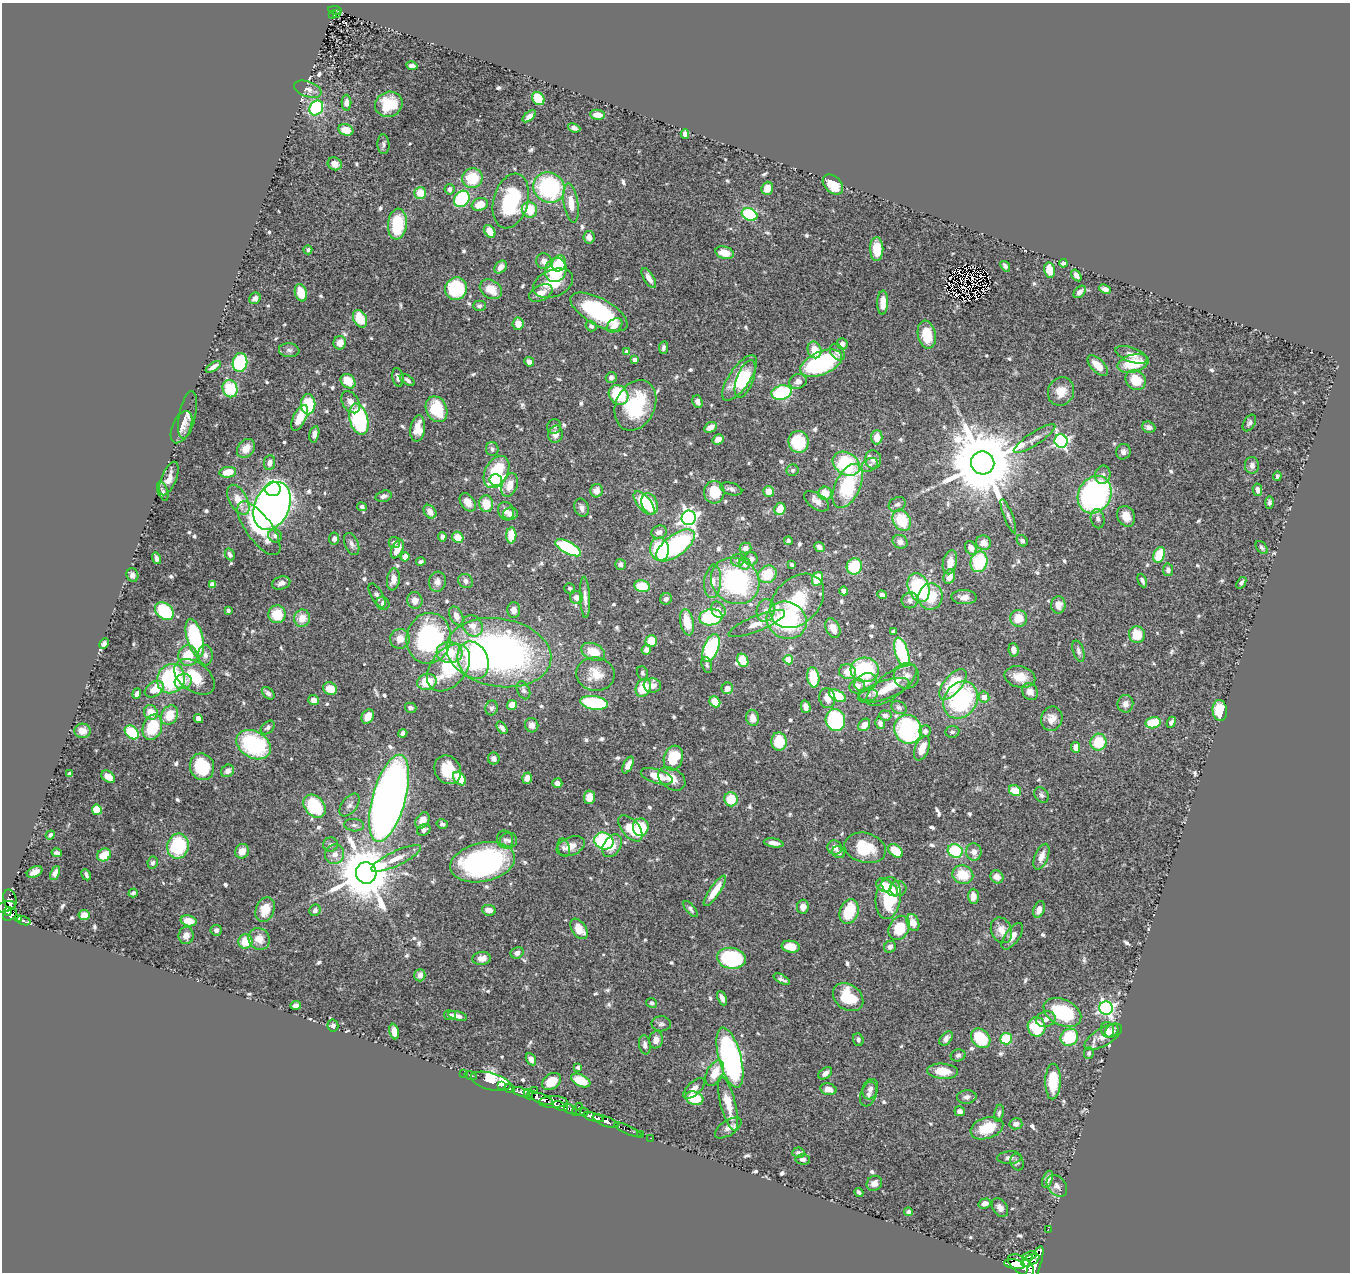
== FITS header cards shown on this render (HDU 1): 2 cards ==
NAXIS1  =                 1348
NAXIS2  =                 1270

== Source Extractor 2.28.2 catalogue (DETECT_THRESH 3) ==
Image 1348 x 1270 px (HDU 1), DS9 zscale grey, 1 PNG px = 1 image px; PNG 1352 x 1274 px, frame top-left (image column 1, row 1270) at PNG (2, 3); each listed source drawn as its Kron ellipse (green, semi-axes under 4 px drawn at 4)
Background 1.54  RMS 0.032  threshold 0.0968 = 3 sigma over >= 5 px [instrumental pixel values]
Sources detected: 711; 3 with non-positive FLUX_AUTO (blend fragments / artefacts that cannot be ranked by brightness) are neither listed nor drawn; of the other 708, the 500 brightest by FLUX_AUTO listed and drawn (208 fainter detections omitted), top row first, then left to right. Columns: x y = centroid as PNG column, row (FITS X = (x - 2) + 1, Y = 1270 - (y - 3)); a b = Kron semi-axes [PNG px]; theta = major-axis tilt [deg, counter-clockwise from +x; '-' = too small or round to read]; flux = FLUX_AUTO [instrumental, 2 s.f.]
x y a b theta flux
335 10 7 3 -8 130
336 13 4 3 - 24
332 15 3 2 - 23
412 66 6 4 -11 9.4
308 89 14 7 -19 13
538 99 7 5 -53 90
346 103 8 5 -88 11
389 104 14 12 22 67
316 108 8 6 56 210
598 115 7 5 -5 25
529 116 8 4 39 10
574 128 6 4 -21 9.1
346 130 8 5 -20 30
685 134 5 4 - 13
383 144 10 6 -86 6.4
335 164 7 6 - 22
472 178 10 10 - 75
833 185 12 8 -43 44
549 187 16 15 - 250
767 188 6 5 - 24
450 189 5 5 - 7.7
420 193 6 6 - 37
462 199 9 7 54 210
511 201 28 17 75 190
571 203 20 7 -82 33
480 204 8 6 19 35
529 210 8 7 - 55
749 214 8 6 -24 140
397 224 15 9 84 110
490 231 7 5 -55 27
589 237 6 5 - 15
877 249 12 6 -89 42
308 250 4 4 - 6
725 253 9 6 -17 38
544 261 8 7 - 14
559 263 8 6 63 45
1063 263 4 4 - 6.5
1005 266 6 4 -51 6.6
501 267 7 5 47 16
556 270 12 10 68 120
1049 270 8 5 -79 48
1076 275 6 4 -57 11
649 278 11 5 -59 16
553 283 21 13 23 64
456 289 11 11 - 150
491 289 12 9 -33 34
1105 289 6 4 -25 9.2
1080 292 7 5 45 11
301 293 9 5 -74 43
541 293 12 7 28 20
255 298 6 5 - 10
883 303 12 5 88 30
479 306 6 5 - 5.8
599 312 32 13 -29 210
360 319 9 6 -61 53
518 324 6 5 - 23
615 325 9 6 40 22
591 326 5 5 - 8.4
927 335 14 9 -79 68
340 343 7 6 - 23
842 344 6 5 - 9.5
663 348 6 4 81 5.9
289 350 10 7 -6 9
814 350 8 6 -69 37
627 352 4 4 - 17
837 352 9 6 -55 9.5
1131 355 17 7 -20 16
635 360 4 4 - 16
529 362 5 4 - 12
240 363 9 7 82 250
821 363 22 11 23 310
1133 363 16 8 15 73
1098 366 13 6 -46 28
213 367 8 4 33 11
398 377 9 5 -79 11
611 377 5 5 - 7.2
740 378 26 10 56 74
745 379 20 8 70 66
407 380 8 4 -32 7
1136 380 11 9 -42 52
348 381 8 6 -45 45
798 381 9 7 19 13
230 389 9 7 -69 92
1061 391 14 13 - 32
781 392 10 7 14 170
619 395 10 9 - 120
351 402 12 8 -59 18
697 402 6 4 -68 10
308 404 10 7 -89 96
635 405 26 19 65 150
437 409 13 10 -66 96
188 415 24 8 78 16
299 418 14 6 65 40
359 419 16 9 -75 260
1249 423 9 5 60 6.3
554 426 7 6 - 5.4
181 427 17 9 67 17
710 427 6 5 - 16
1149 427 7 5 -19 9.9
418 428 13 7 82 35
314 434 8 4 77 10
555 434 9 7 76 19
877 437 7 5 89 28
718 439 6 5 - 15
1035 439 24 6 33 17
1061 441 7 6 - 460
798 442 11 10 - 90
246 448 10 8 50 25
492 449 7 6 - 6.7
1123 452 8 7 - 9.8
873 460 9 8 - 12
270 463 7 5 82 12
983 463 11 11 - 29000
846 464 14 11 -32 160
870 465 9 6 33 8.1
1252 465 8 7 - 10
793 470 6 6 - 5.2
228 472 8 5 9 39
497 472 17 11 62 110
1103 475 9 7 74 9.9
1277 476 5 4 - 6.2
169 478 18 7 68 19
496 480 6 6 - 350
510 485 12 7 72 30
848 486 23 12 64 170
273 489 8 7 - 470
731 489 11 6 -16 8.1
1257 490 6 4 -80 11
163 491 10 5 -70 5.8
596 491 6 6 - 19
769 491 5 5 - 20
714 492 11 10 - 62
825 493 7 6 - 33
1095 495 19 16 61 610
384 496 8 5 15 8.1
238 500 16 9 -61 34
816 501 14 7 -34 14
468 502 10 6 -54 18
1269 502 6 4 89 5.7
644 503 14 6 -50 67
486 504 8 7 - 43
650 504 11 8 -69 93
897 504 9 7 28 7.4
272 506 25 17 66 2200
362 507 5 4 - 7.1
582 508 9 7 -71 10
780 509 6 5 - 34
506 511 9 7 -69 13
430 512 7 5 -53 18
510 514 7 6 - 12
1008 516 18 4 -69 8.6
1126 516 11 8 -61 28
689 518 7 7 - 780
1098 519 10 7 -80 8.5
902 520 11 8 -61 82
259 528 32 12 -54 140
659 532 8 6 15 12
275 536 7 6 - 10
511 536 8 5 88 49
442 537 5 4 - 6.4
458 537 6 5 - 36
334 539 6 5 - 8.6
788 541 4 4 - 5.5
1022 541 6 5 - 6.6
900 542 8 6 -29 13
394 543 6 5 - 5.8
983 543 7 7 - 19
352 544 12 6 -66 9.2
675 545 23 10 37 300
819 547 5 4 - 11
1262 547 7 4 -51 5.2
568 548 14 6 -28 190
745 548 6 5 - 10
971 548 7 5 -61 17
397 549 10 5 64 29
660 549 11 9 -81 130
230 554 6 4 -61 7.3
1159 555 8 5 67 81
405 557 5 4 - 22
157 558 6 3 -73 6.7
751 559 6 6 - 11
738 560 6 6 - 5.5
421 562 5 3 - 6
950 562 12 7 78 22
979 562 10 8 74 120
620 564 5 5 - 8.8
745 564 6 6 - 18
792 565 4 3 - 5.5
854 566 8 7 - 78
1168 570 6 5 - 9.3
767 574 9 8 - 63
132 575 7 6 - 9.5
949 576 7 5 67 19
393 579 11 6 82 19
818 579 7 5 65 62
1142 580 7 4 -66 6.6
466 581 8 6 -34 8.8
713 581 17 8 85 20
735 581 25 22 -36 320
437 582 10 8 77 13
281 583 9 6 15 11
1241 583 6 4 54 5.3
212 584 4 4 - 9.8
642 586 8 5 -12 54
919 587 15 10 -70 200
570 588 6 5 - 5.1
844 591 4 4 - 9.8
377 595 13 6 -59 8.1
882 595 5 4 - 9.1
576 597 7 6 - 15
585 597 21 5 -87 13
930 597 13 12 - 56
964 597 13 7 -2 16
666 599 6 5 - 8
415 600 8 7 - 16
910 600 8 8 - 13
797 601 31 22 46 120
383 603 7 6 - 6.9
1058 605 8 7 - 18
228 610 4 3 - 5.2
514 610 8 6 -90 13
718 610 8 7 - 9.3
766 610 11 9 80 17
164 611 10 7 -40 140
277 614 9 8 - 57
456 616 10 6 -64 16
711 617 12 8 7 170
302 618 9 8 - 29
1018 618 8 8 - 39
787 620 20 18 -27 250
687 622 13 6 -78 48
757 624 30 7 22 31
473 626 11 9 -54 21
833 628 10 7 -64 24
894 631 3 3 - 6.2
1137 634 8 8 - 51
195 638 19 8 -75 210
429 638 25 22 79 370
400 639 10 9 - 26
651 641 6 5 - 42
104 644 5 4 - 9
711 648 15 7 68 200
646 650 5 5 - 13
1013 650 7 5 -83 15
1078 651 11 5 -73 7.7
593 652 12 8 -26 48
902 652 15 6 -73 180
449 653 13 10 -6 62
499 653 53 34 -9 890
205 655 10 7 -84 10
188 656 10 9 - 53
473 660 19 15 -67 180
743 660 7 5 -67 53
788 660 4 4 - 66
707 665 8 5 -73 5.1
449 668 26 17 51 140
865 670 14 12 -5 170
848 672 8 7 - 31
642 673 7 5 -70 5.3
596 674 19 16 -9 45
906 676 13 13 - 19
194 677 23 14 -36 64
813 677 10 6 -81 71
1020 677 15 10 -13 38
171 679 15 13 59 220
183 681 8 7 - 16
427 682 10 8 12 59
866 682 11 8 20 16
953 684 18 9 50 99
652 685 8 7 - 17
891 685 30 12 37 47
857 686 8 7 - 14
643 688 9 7 61 67
727 688 6 5 - 15
154 689 10 7 33 38
330 689 7 6 - 41
523 690 9 6 -65 7.6
883 690 27 9 19 32
1030 692 9 7 -60 18
268 693 7 5 -45 8.1
137 694 5 4 - 7.4
868 695 9 6 8 6.8
837 696 9 5 -29 68
984 697 5 5 - 20
827 698 10 8 -75 21
314 700 5 5 - 17
961 700 19 16 57 260
715 702 6 5 - 36
594 703 14 6 -9 170
1125 704 9 8 - 13
512 705 5 5 - 24
806 707 6 5 - 15
411 708 6 5 - 7.4
492 708 7 6 - 6.4
899 708 8 6 -24 6.5
1220 711 10 7 -86 71
151 712 7 6 - 31
170 715 10 8 62 44
368 716 7 5 60 27
885 716 6 5 - 9
198 718 5 4 - 13
753 718 8 6 -78 22
1052 719 12 10 68 21
835 720 11 9 -78 170
1171 722 6 4 67 7.7
880 723 6 4 -79 6.9
1153 723 7 5 11 74
532 725 7 6 - 16
864 725 7 5 51 17
152 727 13 9 71 87
268 727 8 5 43 6.3
502 728 7 4 -53 8.4
908 729 14 13 - 270
82 731 8 7 - 17
925 731 6 5 - 8.3
132 732 8 6 -41 120
952 732 7 6 - 5.7
403 733 4 4 - 7.3
779 742 9 7 -85 75
1098 742 8 8 - 79
254 745 18 13 -30 210
1076 747 5 4 - 17
922 748 13 7 68 29
673 758 13 9 71 84
494 759 6 5 - 11
628 765 9 4 63 14
202 767 13 12 - 92
448 770 15 13 -58 56
228 771 7 6 - 11
69 774 4 3 - 5.5
657 776 16 7 -17 38
108 777 7 5 -37 17
527 778 5 4 - 17
460 779 8 5 -51 49
672 779 15 10 -33 30
557 783 5 5 - 12
1015 791 6 5 - 54
1041 795 8 6 -54 6.4
589 797 7 5 85 26
389 798 45 16 75 2800
731 799 7 6 - 58
349 805 13 7 52 11
315 806 13 9 -49 130
97 810 5 5 - 57
423 820 9 6 58 17
442 824 6 4 -15 5.2
354 825 10 6 -5 7.7
641 827 9 7 85 83
630 828 15 8 -49 47
424 830 7 5 29 8.1
50 835 5 3 - 5.3
505 840 9 8 - 7.8
509 841 9 8 - 7.9
604 841 10 8 -22 200
774 843 10 4 -9 14
331 844 7 7 - 5.8
178 846 13 10 78 130
571 846 14 9 22 26
612 846 12 8 57 28
564 848 9 6 -76 7
835 848 7 7 - 14
865 848 21 15 -14 78
242 851 7 6 - 19
896 851 8 5 -39 49
955 851 7 6 - 110
838 852 7 5 -27 8.2
974 852 8 7 - 14
57 853 5 4 - 5.5
335 854 10 9 - 18
104 855 7 6 - 40
1041 857 14 6 68 19
396 858 27 7 25 30
483 862 33 19 13 520
153 863 6 5 - 6.5
35 872 8 5 26 13
55 873 7 4 66 11
366 873 11 10 - 16000
86 875 6 3 -63 6.5
963 875 10 9 - 53
997 877 7 6 - 21
884 885 8 6 -22 22
890 888 10 5 -45 28
898 889 8 7 - 14
715 891 18 5 55 37
133 893 4 4 - 5.5
973 896 7 5 90 19
888 898 21 12 82 150
10 899 10 6 -76 700
6 907 10 5 16 1100
803 907 7 6 - 17
691 909 10 4 -51 6.3
1039 909 9 5 70 15
265 910 13 9 69 37
315 910 6 5 - 8.2
489 910 7 5 -11 16
8 911 4 3 - 650
849 912 12 9 71 93
10 915 7 5 32 1100
84 915 5 5 - 17
19 919 4 3 - 340
24 921 7 3 -19 330
189 921 8 5 -11 32
913 923 9 6 -68 28
899 928 13 9 58 68
579 929 11 7 -55 32
216 930 5 5 - 6.7
1001 930 13 10 -66 24
186 935 8 7 - 14
1012 936 15 7 54 21
259 939 11 10 - 26
245 941 7 7 - 44
791 947 9 6 -8 36
890 947 6 5 - 9.8
517 953 7 5 24 10
482 958 9 6 6 18
731 958 14 10 -9 240
420 975 6 5 - 14
782 979 9 4 -30 6.4
848 997 16 12 -36 95
722 998 7 4 -66 8.8
652 1003 6 5 - 6.6
296 1005 5 4 - 10
1106 1008 7 6 - 590
1062 1012 20 13 -26 150
450 1015 6 5 - 6.3
457 1016 10 4 -14 11
1046 1019 10 7 17 12
661 1024 9 7 0 7
333 1026 6 5 - 6.3
1037 1027 10 9 - 77
1108 1030 8 6 -74 8.6
1112 1031 8 6 53 9.7
394 1032 8 5 -81 17
1069 1037 9 8 - 96
1103 1037 21 8 31 28
946 1038 8 5 50 9.8
981 1038 11 8 -46 83
1006 1039 6 5 - 80
656 1040 8 7 - 13
858 1040 6 5 - 6.1
645 1045 9 5 -81 9.2
1089 1053 6 5 - 5.5
958 1055 7 6 - 5.6
730 1058 31 11 -75 710
531 1059 6 4 -59 12
578 1067 4 3 - 5.8
942 1071 15 7 -4 41
463 1073 2 2 - 10
715 1073 13 8 64 38
825 1073 8 5 36 11
471 1076 6 2 -18 28
581 1080 10 6 -25 59
491 1081 20 8 -14 220
551 1081 10 7 33 38
1053 1082 18 7 88 82
502 1086 4 3 - 450
510 1088 5 3 - 400
694 1088 13 6 42 15
828 1089 8 5 -14 22
870 1089 10 7 71 11
535 1090 3 2 - 340
521 1092 9 4 -20 2100
528 1094 5 3 - 1300
868 1094 13 8 70 12
967 1097 10 7 6 8.8
540 1098 13 5 -21 5500
694 1098 9 6 -17 61
553 1102 14 6 2 1500
728 1103 28 7 -76 54
560 1106 8 3 -20 770
570 1109 6 4 -18 1400
577 1109 7 3 59 750
960 1111 5 4 - 9.1
582 1112 6 4 6 650
999 1113 9 4 78 5.6
593 1117 11 4 -16 3000
606 1121 14 4 -22 2600
1016 1124 6 5 - 11
728 1128 15 7 34 13
987 1128 17 10 18 57
628 1130 15 3 -24 220
640 1134 2 2 - 23
651 1138 3 2 - 40
798 1153 6 5 - 6.5
1009 1158 12 6 4 9.2
803 1159 7 5 -3 6.9
1017 1162 8 6 -70 5.1
1048 1179 9 5 69 14
874 1183 8 7 - 15
1057 1186 12 8 -50 12
859 1192 4 3 - 5.3
985 1203 6 5 - 11
1000 1208 10 7 -56 11
908 1212 4 4 - 5.5
1048 1229 2 2 - 19
1029 1256 7 3 22 1200
1030 1260 10 5 27 4000
1014 1264 10 4 -9 3300
1021 1265 15 8 -34 5200
1034 1265 20 6 70 7700
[208 fainter detections neither listed nor drawn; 3 non-positive-flux detections neither listed nor drawn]